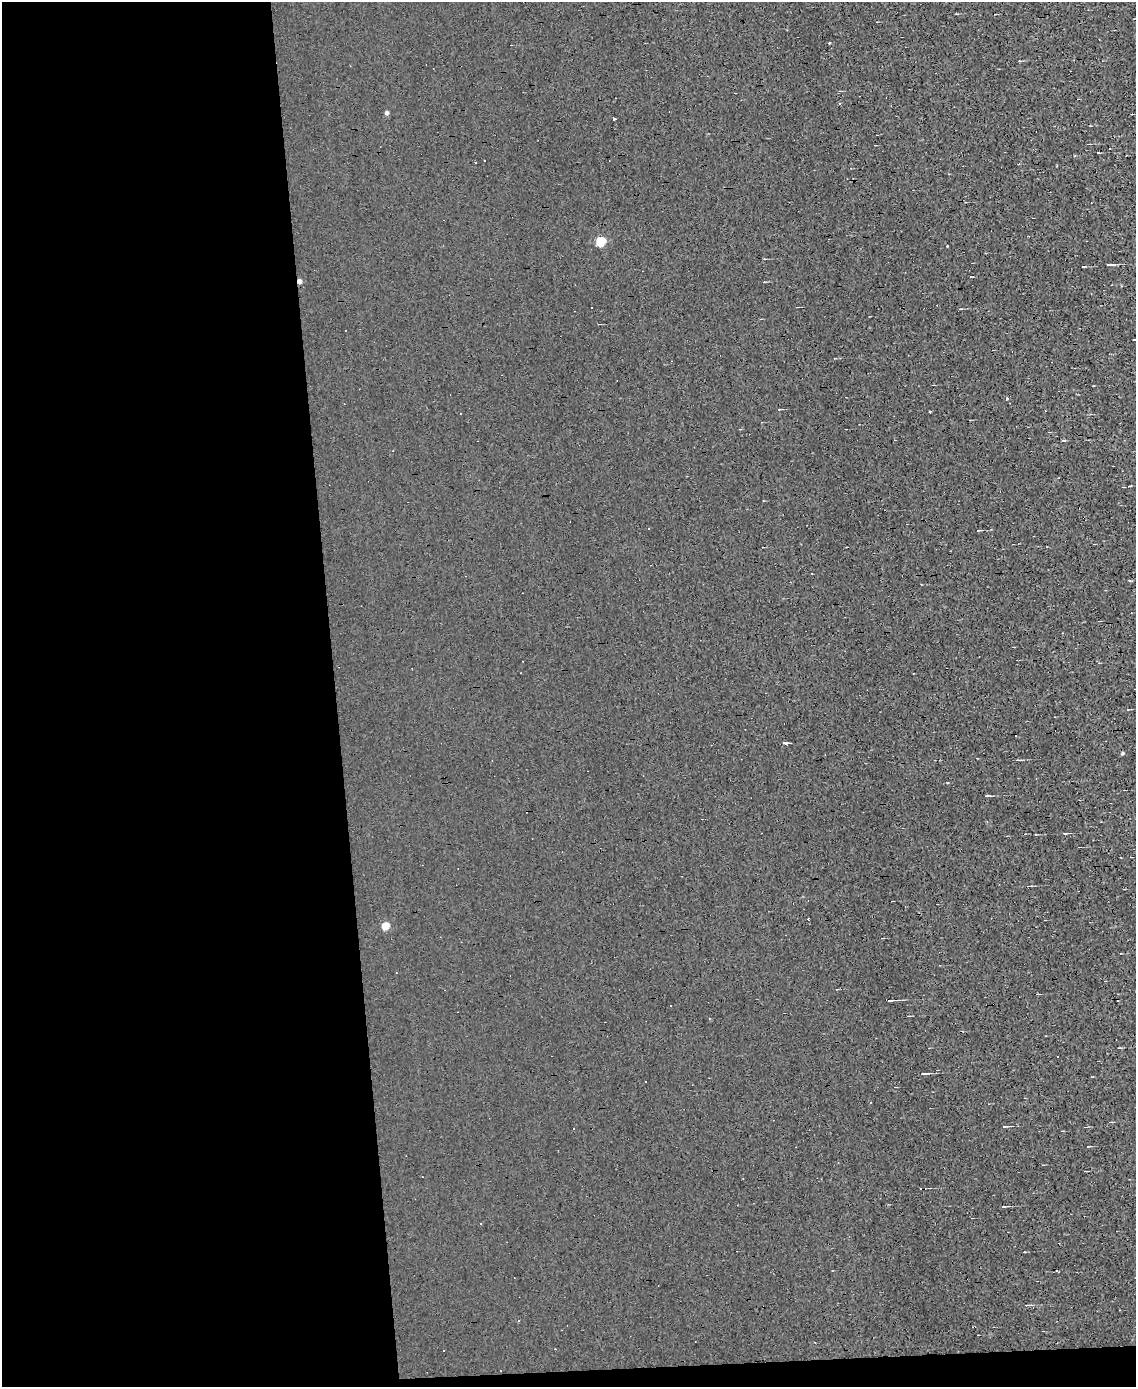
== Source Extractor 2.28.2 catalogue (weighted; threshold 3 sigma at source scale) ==
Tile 9 of 4 x 3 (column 1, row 3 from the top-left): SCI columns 1-1134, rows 133-1517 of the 4534 x 4526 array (HDU 1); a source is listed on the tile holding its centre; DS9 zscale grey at full resolution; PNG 1138 x 1389 px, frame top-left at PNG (2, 2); no overlay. Shown black and unused: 31% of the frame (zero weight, under 3 of 4 exposures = <1% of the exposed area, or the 3 px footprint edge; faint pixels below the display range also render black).
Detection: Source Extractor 2.28.2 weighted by HDU 2 'WHT'; one run over the whole footprint, this tile lists its part. Background 0.0026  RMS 0.011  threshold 0.0484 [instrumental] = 3 sigma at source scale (4.5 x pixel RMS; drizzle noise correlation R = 1.50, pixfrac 1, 0.05/0.05 arcsec/px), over >= 5 px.
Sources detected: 35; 15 cosmic-ray / hot-pixel residue — not listed; the other 20 listed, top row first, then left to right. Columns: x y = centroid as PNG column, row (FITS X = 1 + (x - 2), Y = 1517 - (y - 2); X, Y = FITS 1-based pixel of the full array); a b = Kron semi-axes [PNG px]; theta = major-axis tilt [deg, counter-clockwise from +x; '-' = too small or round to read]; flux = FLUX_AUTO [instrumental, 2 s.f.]
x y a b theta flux
829 43 3 2 - 0.68
387 113 4 4 - 3
614 119 4 3 - 6.5
601 241 5 5 - 57
947 246 3 2 - 1.3
1110 265 10 2 -1 2.2
299 281 4 4 - 5.3
1134 339 3 2 - 0.74
1006 398 3 3 - 1.7
930 411 3 2 - 1.5
786 743 4 3 - 74
1122 753 4 3 - 1.9
1017 760 5 3 - 1.1
986 796 5 3 - 1.6
385 926 5 4 - 27
891 1000 12 2 4 3
923 1074 7 3 1 1.7
1004 1126 5 3 - 1.1
1003 1206 5 3 - 0.87
1027 1305 7 2 3 1.3
Overlapping masked pixels (flux is a lower limit): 1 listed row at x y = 299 281